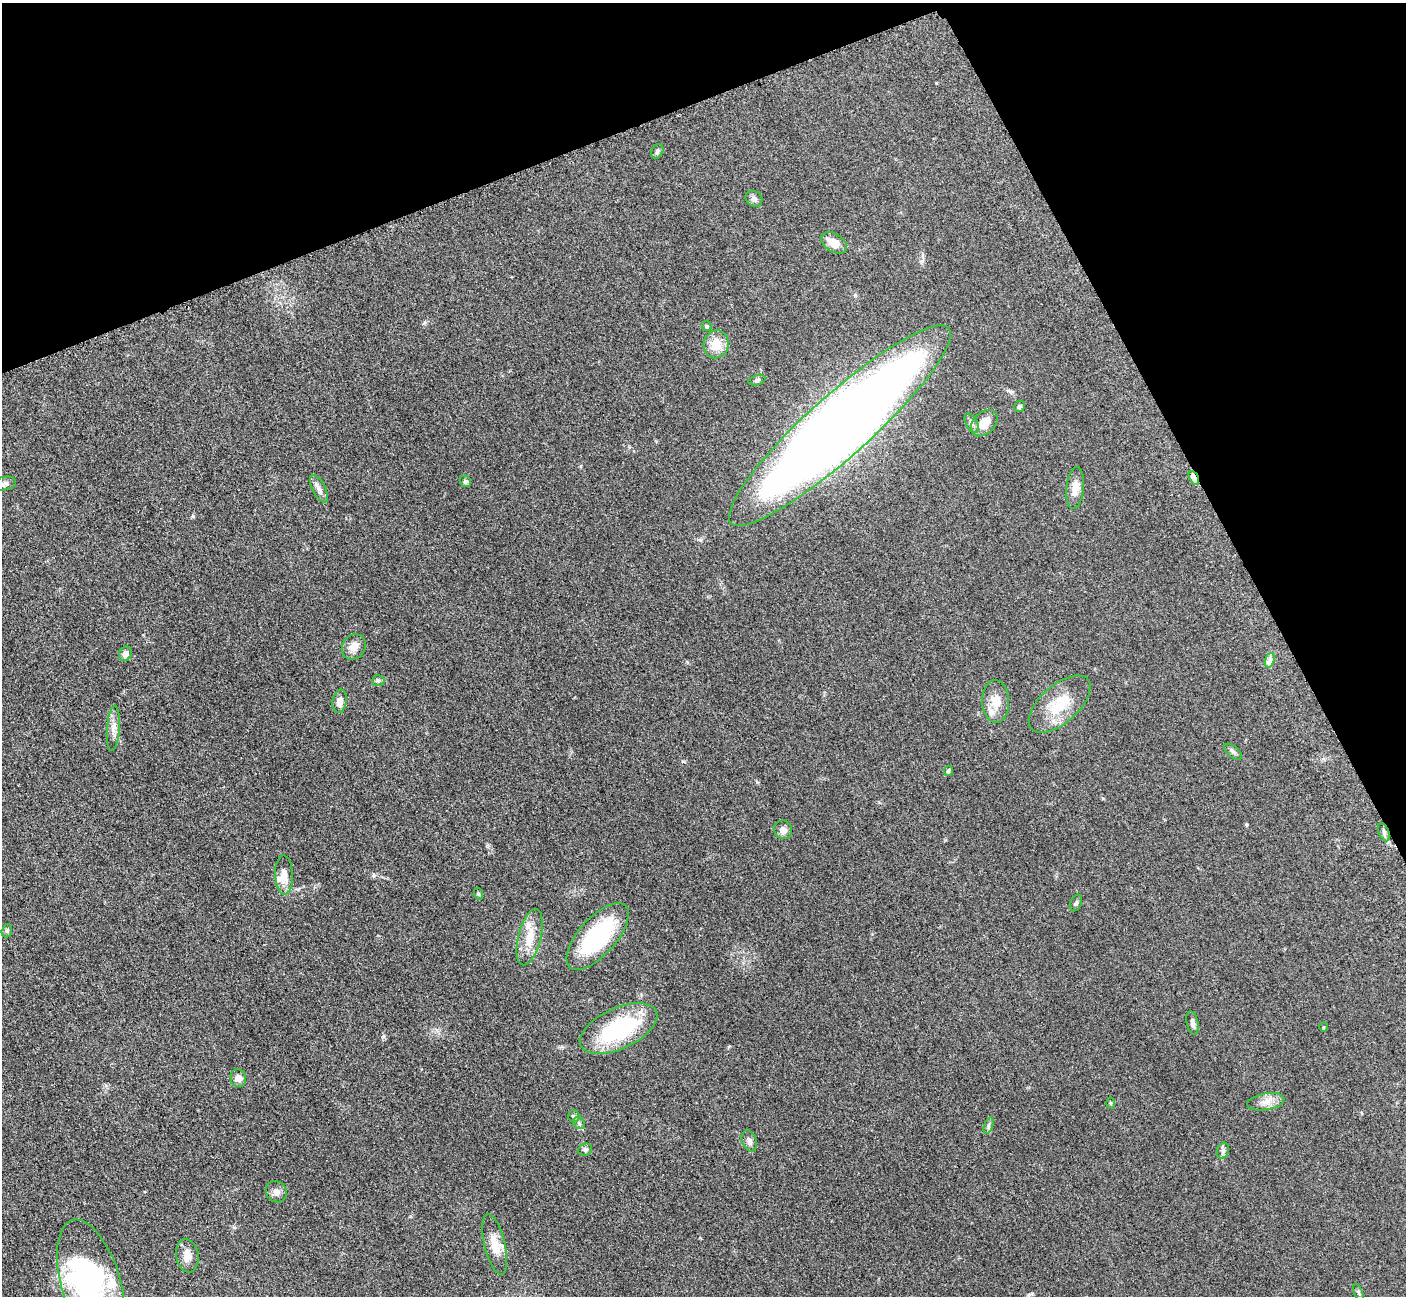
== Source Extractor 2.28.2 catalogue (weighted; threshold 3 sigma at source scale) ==
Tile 3 of 4 x 4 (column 3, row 1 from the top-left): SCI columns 2874-4277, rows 4073-5366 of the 5700 x 5663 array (HDU 1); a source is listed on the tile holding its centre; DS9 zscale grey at full resolution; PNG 1408 x 1298 px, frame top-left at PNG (2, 3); each listed source drawn as its Kron ellipse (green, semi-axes under 4 px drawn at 4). Shown black and unused: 21% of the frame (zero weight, under 3 of 5 exposures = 3% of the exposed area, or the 3 px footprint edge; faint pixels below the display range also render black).
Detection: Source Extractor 2.28.2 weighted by HDU 2 'WHT'; one run over the whole footprint, this tile lists its part. Background 0.0531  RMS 0.0059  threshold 0.0264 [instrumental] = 3 sigma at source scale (4.5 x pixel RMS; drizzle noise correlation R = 1.50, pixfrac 1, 0.05/0.05 arcsec/px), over >= 5 px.
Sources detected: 55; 1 inside a brighter object's white glare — neither listed nor drawn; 4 inside a brighter listed object's ellipse — not listed separately; the other 50 listed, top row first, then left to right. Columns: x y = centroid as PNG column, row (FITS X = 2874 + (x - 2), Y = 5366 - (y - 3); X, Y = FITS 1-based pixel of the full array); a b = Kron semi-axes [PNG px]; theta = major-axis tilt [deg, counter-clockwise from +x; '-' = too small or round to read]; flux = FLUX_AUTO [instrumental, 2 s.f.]
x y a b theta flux
657 151 8 5 62 1.3
754 199 9 7 -34 2.1
834 243 14 9 -32 7.5
707 326 5 4 - 0.67
716 344 14 12 76 9.9
757 380 9 5 16 1.2
1019 407 6 5 - 1.2
972 423 11 5 -62 1.9
984 423 15 11 45 7.9
840 426 146 31 42 1100
1194 478 7 4 -61 11
465 481 6 5 - 1.1
4 484 12 6 12 2.3
1075 488 21 8 84 6.6
319 489 15 6 -62 2.8
354 647 13 11 56 5
125 654 7 6 - 2.6
1270 660 7 4 72 1.8
378 681 6 5 - 1
340 701 12 7 81 4.1
996 701 21 13 -88 9.1
1060 704 37 19 41 20
113 728 23 6 85 4.4
1233 752 10 5 -41 1.7
948 771 5 3 - 0.81
783 830 9 9 - 3
1384 832 9 5 -66 1.7
284 875 20 9 -87 5.8
479 894 6 4 -70 0.71
1076 903 9 5 66 1.2
7 931 7 5 70 1.1
598 936 41 18 48 57
530 937 29 11 76 11
1192 1023 12 5 -78 2
1324 1027 4 3 - 0.49
619 1028 41 20 25 55
238 1078 9 7 -80 3.1
1266 1102 19 8 10 5
1110 1103 6 4 -88 0.56
574 1116 6 5 - 0.97
579 1123 6 5 - 1.2
988 1125 8 4 71 1.2
749 1141 11 7 -71 2.5
585 1149 7 6 - 1.5
1223 1151 8 6 71 1.6
276 1192 11 10 - 3
495 1244 31 10 -76 9.8
187 1256 17 11 -80 6
91 1285 68 29 -74 100
1358 1293 9 3 -69 0.73
Overlapping masked pixels (flux is a lower limit): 2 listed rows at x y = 1194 478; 1384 832
Isophote crosses this tile's border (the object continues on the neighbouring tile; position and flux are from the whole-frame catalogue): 1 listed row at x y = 91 1285
Unlisted compact peaks at least as high as the median listed source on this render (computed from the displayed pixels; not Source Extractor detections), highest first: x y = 193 516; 1246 824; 383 1037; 700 540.